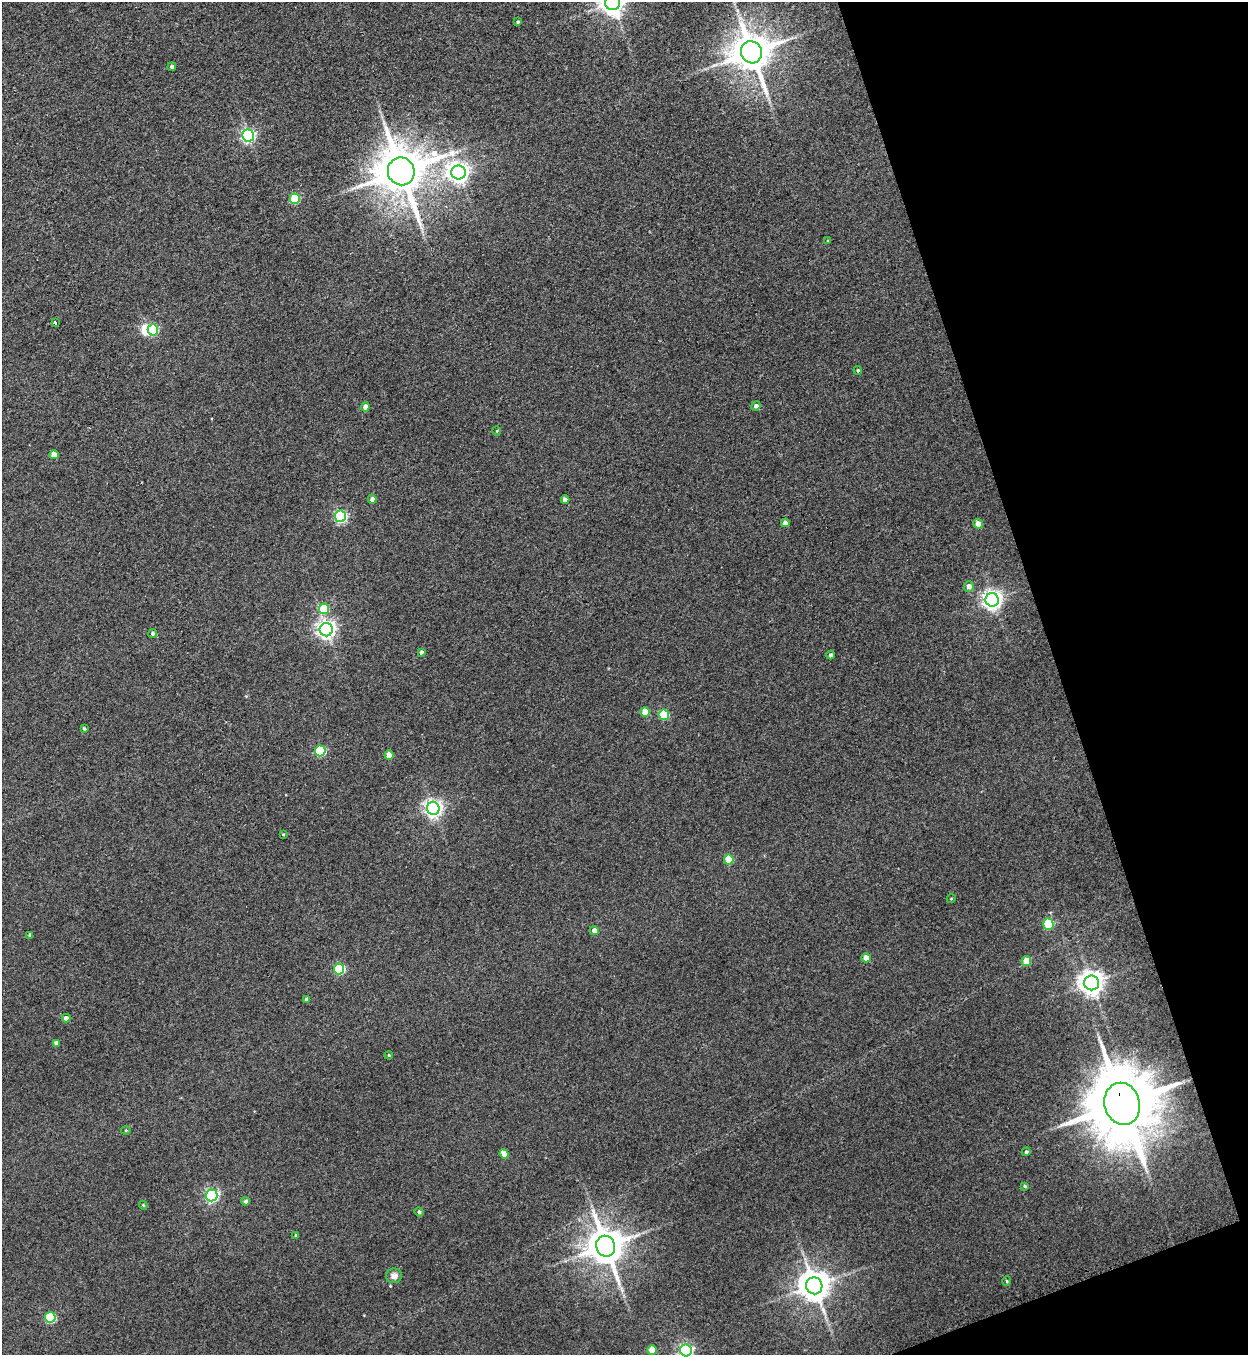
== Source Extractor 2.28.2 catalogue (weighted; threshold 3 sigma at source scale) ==
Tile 12 of 4 x 4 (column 4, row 3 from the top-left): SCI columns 4020-5265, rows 1375-2727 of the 5416 x 5455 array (HDU 1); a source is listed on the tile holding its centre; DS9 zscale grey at full resolution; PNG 1250 x 1357 px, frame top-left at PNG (2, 2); each listed source drawn as its Kron ellipse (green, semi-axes under 4 px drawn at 4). Shown black and unused: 17% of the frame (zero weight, under 3 of 4 exposures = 3% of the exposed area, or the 3 px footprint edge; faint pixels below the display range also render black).
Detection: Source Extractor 2.28.2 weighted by HDU 2 'WHT'; one run over the whole footprint, this tile lists its part. Background 0.189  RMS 0.0084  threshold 0.0377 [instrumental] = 3 sigma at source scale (4.5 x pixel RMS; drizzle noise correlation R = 1.50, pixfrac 1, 0.05/0.05 arcsec/px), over >= 5 px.
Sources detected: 67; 1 inside a brighter object's white glare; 1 long thin detection or spike segment (spike, bleed or trail) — neither listed nor drawn; the other 65 listed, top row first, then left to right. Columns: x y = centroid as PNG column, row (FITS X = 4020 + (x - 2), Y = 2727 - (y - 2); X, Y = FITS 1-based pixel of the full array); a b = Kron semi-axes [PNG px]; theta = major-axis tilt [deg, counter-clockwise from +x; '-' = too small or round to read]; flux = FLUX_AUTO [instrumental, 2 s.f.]
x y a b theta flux
612 2 8 7 - 880
518 22 4 3 - 1.3
751 52 11 10 - 2500
172 67 4 4 - 2.3
248 135 6 6 - 180
401 171 14 13 - 4000
458 172 7 7 - 490
295 199 5 5 - 39
828 241 4 3 - 0.63
56 323 3 3 - 3
153 330 5 5 - 49
858 370 4 4 - 0.99
756 406 5 4 - 2.5
365 407 4 4 - 4
497 431 5 3 - 0.69
54 455 4 4 - 9.4
372 499 4 4 - 4
565 500 4 4 - 4.3
340 516 6 5 - 120
785 523 4 4 - 3.7
978 524 5 4 - 7.8
969 586 5 5 - 4.1
992 600 7 6 - 430
324 609 5 5 - 34
326 630 6 6 - 380
152 634 4 4 - 1.6
421 652 4 3 - 1.7
831 655 4 4 - 1.8
645 712 4 4 - 12
664 715 5 5 - 43
84 729 3 3 - 0.97
320 751 5 5 - 61
389 755 4 4 - 8.9
433 809 6 6 - 340
283 834 3 2 - 0.71
729 860 5 5 - 24
951 899 4 3 - 0.6
1048 924 5 5 - 38
594 931 4 4 - 6.1
30 935 4 3 - 1.4
866 958 5 4 - 8.1
1026 961 5 5 - 9.6
339 969 5 5 - 62
1092 983 7 7 - 760
307 999 4 3 - 2.9
66 1018 4 4 - 3.2
56 1043 4 4 - 3.2
389 1055 4 3 - 0.68
1122 1104 21 17 -75 8000
126 1130 5 3 - 0.85
1026 1152 4 4 - 1.6
504 1154 5 4 - 7.8
1025 1186 4 3 - 1.1
212 1195 6 6 - 160
246 1201 4 4 - 1.9
143 1205 4 3 - 0.8
419 1212 5 4 - 1.8
296 1235 4 4 - 1.2
605 1246 10 9 - 2100
394 1276 8 7 - 5.2
1007 1281 5 3 - 0.8
814 1286 8 8 - 1400
50 1317 5 5 - 48
652 1350 5 4 - 18
686 1350 6 6 - 160
Overlapping masked pixels (flux is a lower limit): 1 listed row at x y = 1122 1104
Isophote crosses this tile's border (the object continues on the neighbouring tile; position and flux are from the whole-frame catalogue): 2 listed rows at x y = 612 2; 686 1350